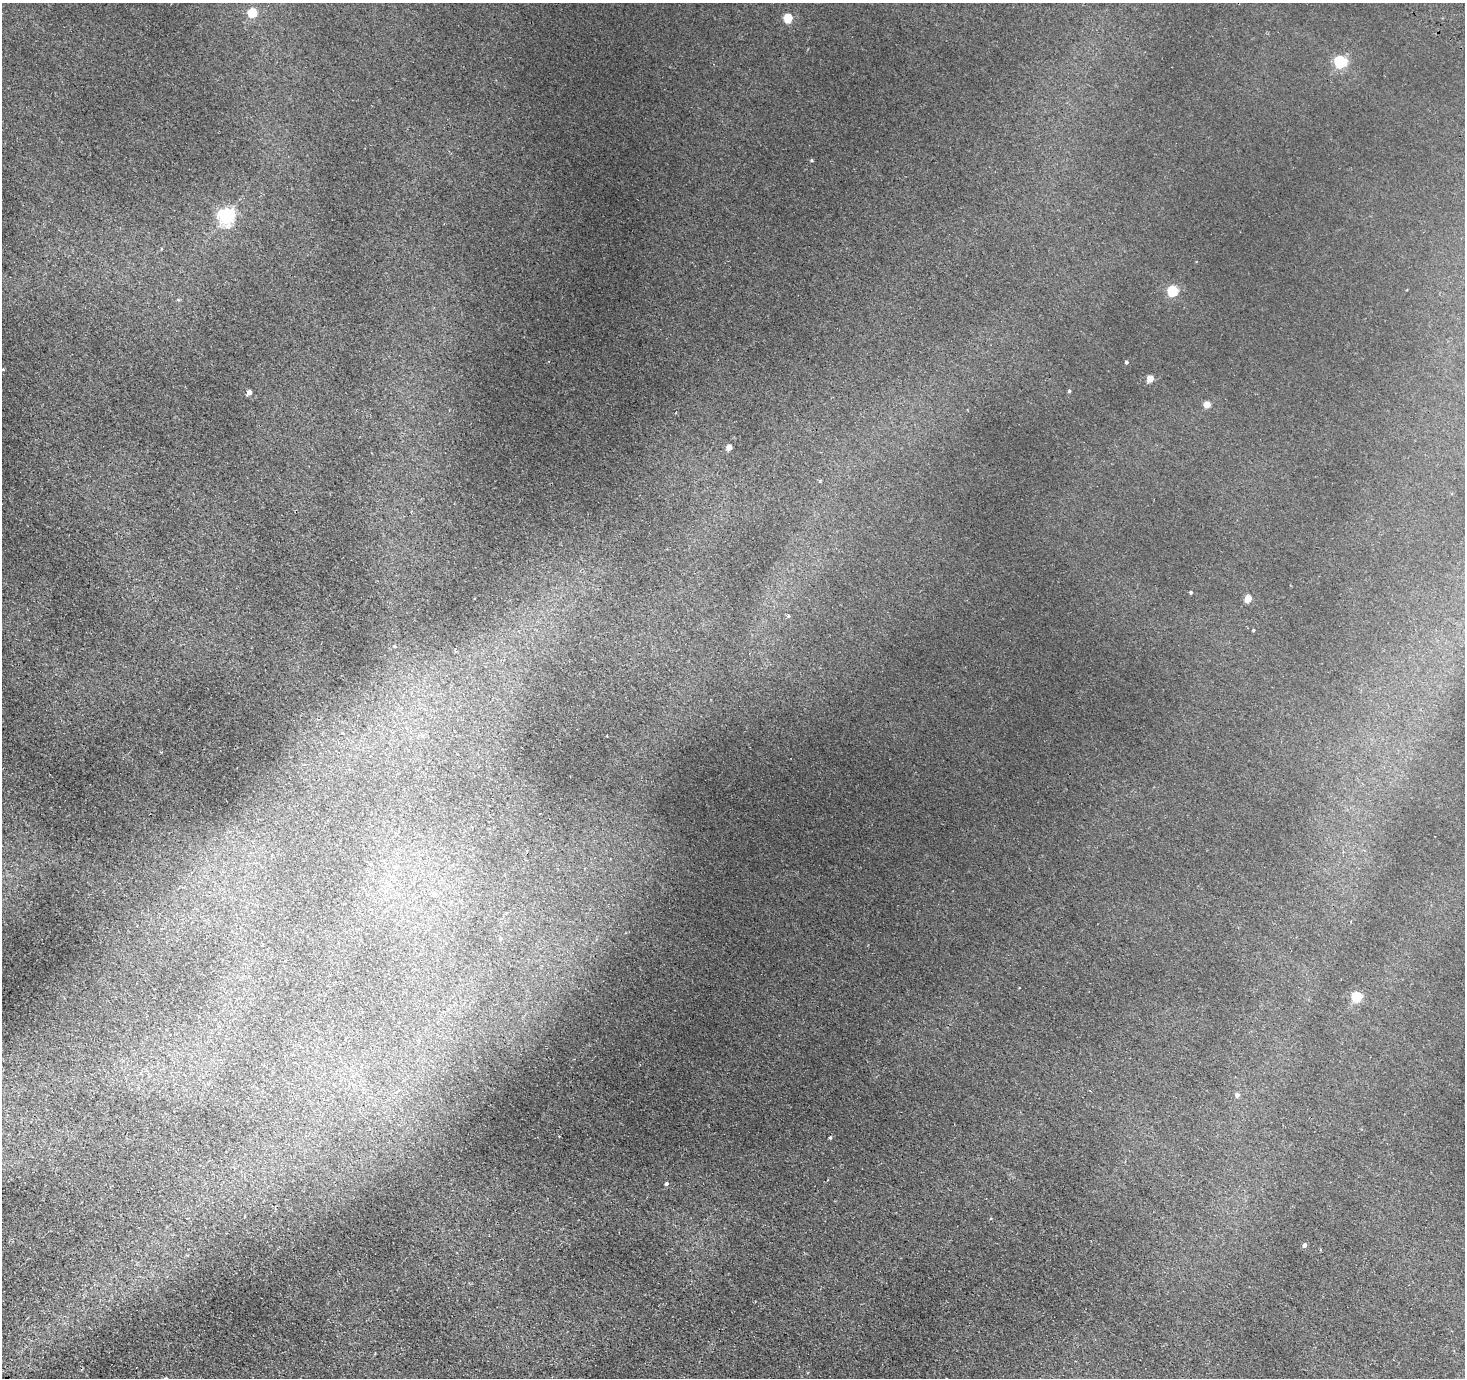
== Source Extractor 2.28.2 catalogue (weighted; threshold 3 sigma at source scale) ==
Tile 7 of 4 x 4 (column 3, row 2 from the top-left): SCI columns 3055-4517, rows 3130-4505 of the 6109 x 6117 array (HDU 1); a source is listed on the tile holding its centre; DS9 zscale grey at full resolution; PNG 1467 x 1380 px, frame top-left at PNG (2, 3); no overlay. Shown black and unused: <1% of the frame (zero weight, under 2 of 3 exposures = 6% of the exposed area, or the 3 px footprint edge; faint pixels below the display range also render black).
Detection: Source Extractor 2.28.2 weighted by HDU 2 'WHT'; one run over the whole footprint, this tile lists its part. Background 0.00667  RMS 0.004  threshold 0.0181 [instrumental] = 3 sigma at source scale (4.5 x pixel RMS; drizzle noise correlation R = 1.50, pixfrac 1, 0.05/0.05 arcsec/px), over >= 5 px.
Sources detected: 28; all 28 listed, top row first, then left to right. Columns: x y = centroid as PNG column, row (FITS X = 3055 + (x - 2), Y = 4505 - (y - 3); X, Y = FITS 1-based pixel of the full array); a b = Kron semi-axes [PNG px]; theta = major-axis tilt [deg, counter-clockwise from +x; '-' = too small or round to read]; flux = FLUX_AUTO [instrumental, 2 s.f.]
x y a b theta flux
252 13 5 5 - 18
788 18 5 5 - 15
1340 62 6 5 - 60
812 160 4 3 - 0.43
226 216 6 6 - 140
1173 291 5 5 - 32
178 300 4 3 - 0.44
1126 362 4 4 - 0.79
3 369 4 3 - 0.52
1150 379 5 4 - 5.8
1069 391 4 4 - 0.51
249 392 4 4 - 2.6
1207 404 5 4 - 5.3
729 448 4 4 - 4.3
820 481 5 3 - 0.42
1191 592 4 3 - 0.53
1248 599 5 4 - 6.8
788 616 3 3 - 1.5
1253 630 3 3 - 0.35
395 646 5 4 - 0.47
607 736 2 2 - 0.25
435 894 7 6 - 0.93
501 938 5 5 - 0.78
1357 997 5 5 - 29
1237 1095 5 5 - 1.4
830 1138 4 3 - 0.51
667 1183 5 4 - 0.72
1304 1245 4 4 - 1.6
Isophote crosses this tile's border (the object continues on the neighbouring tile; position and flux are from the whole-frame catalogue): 1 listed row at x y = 3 369